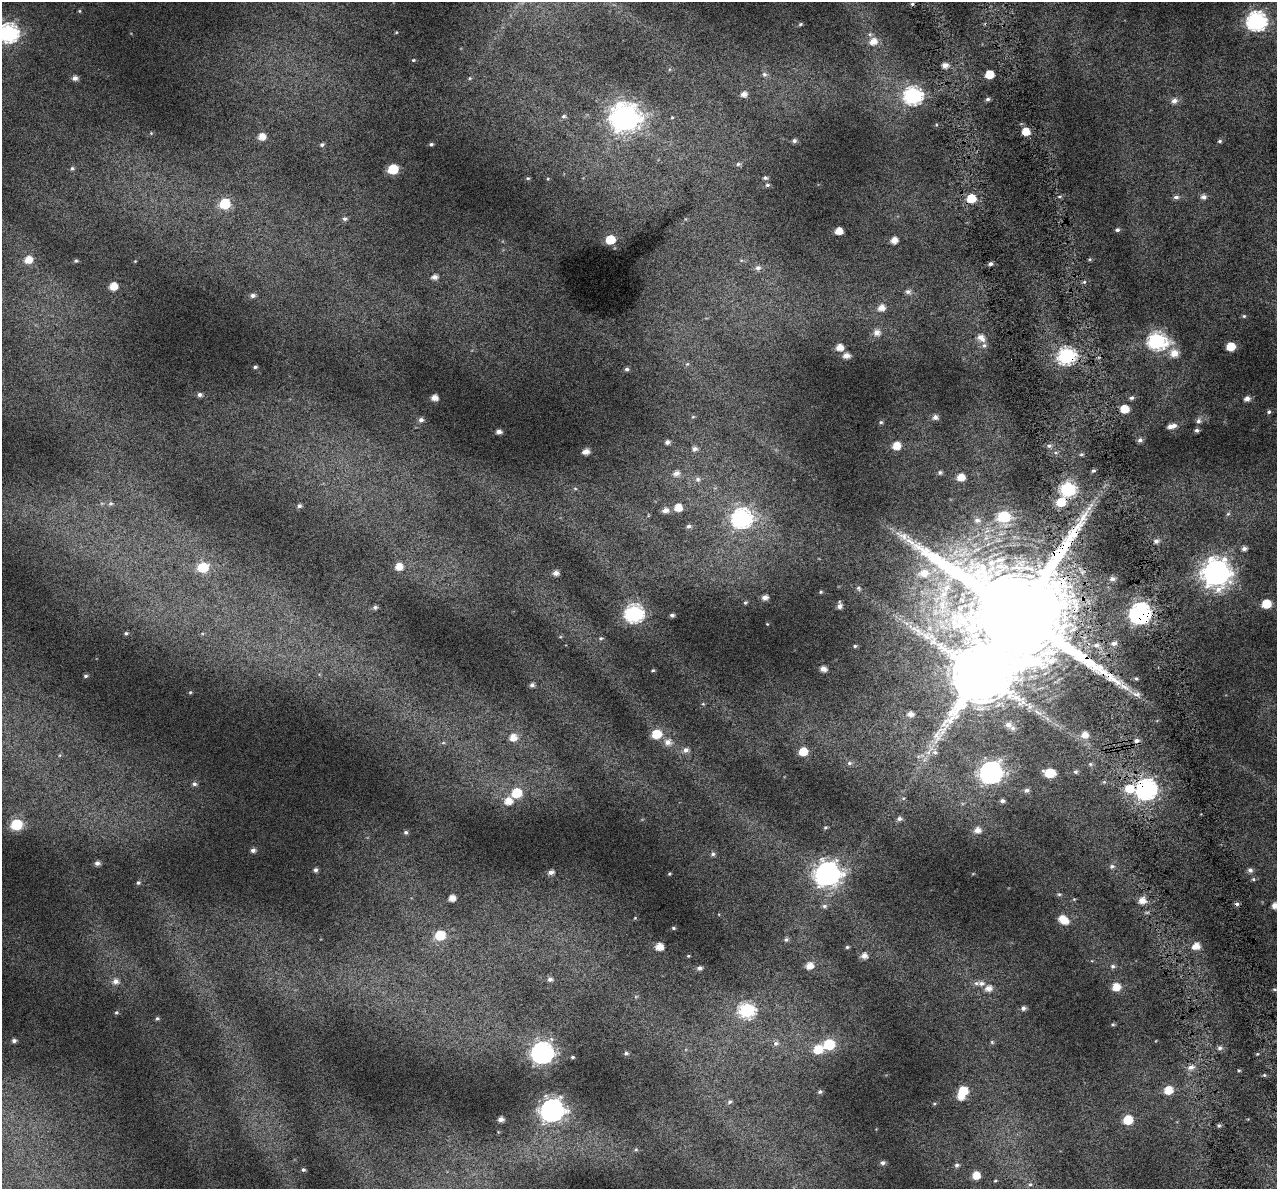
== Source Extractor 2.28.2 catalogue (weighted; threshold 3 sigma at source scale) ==
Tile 6 of 4 x 4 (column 2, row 2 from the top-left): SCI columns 1312-2586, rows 2484-3670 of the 5172 x 4917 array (HDU 1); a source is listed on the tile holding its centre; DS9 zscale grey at full resolution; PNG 1279 x 1191 px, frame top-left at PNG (2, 2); no overlay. Shown black and unused: <1% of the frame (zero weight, under 4 of 7 exposures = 2% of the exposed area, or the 3 px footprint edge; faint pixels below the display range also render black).
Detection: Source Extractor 2.28.2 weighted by HDU 2 'WHT'; one run over the whole footprint, this tile lists its part. Background 0.0718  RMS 0.046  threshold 0.19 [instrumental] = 3 sigma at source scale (4.09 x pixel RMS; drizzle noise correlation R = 1.36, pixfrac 0.8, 0.0396/0.0396 arcsec/px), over >= 5 px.
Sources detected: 248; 1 too faint to see at this stretch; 1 inside a brighter object's white glare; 2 cosmic-ray / hot-pixel residue — not listed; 4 inside a brighter listed object's ellipse — not listed separately; the other 240 listed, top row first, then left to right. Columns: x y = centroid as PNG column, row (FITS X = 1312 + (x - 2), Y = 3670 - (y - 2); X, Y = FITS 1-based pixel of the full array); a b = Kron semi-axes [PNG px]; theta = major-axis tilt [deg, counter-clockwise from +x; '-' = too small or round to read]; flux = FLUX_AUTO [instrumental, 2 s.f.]
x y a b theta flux
79 11 5 4 - 4.5
1257 21 9 8 - 1500
800 24 6 4 22 6.1
396 32 3 3 - 3.7
9 33 9 8 - 1300
873 41 10 9 - 48
413 60 4 3 - 3.9
945 65 7 6 - 26
764 74 7 6 - 13
989 74 6 6 - 84
75 78 7 6 - 19
470 78 5 5 - 5.4
744 94 6 6 - 24
913 95 9 8 - 1200
988 99 6 4 4 10
1174 101 7 6 - 21
564 116 6 5 - 9.1
672 117 4 4 - 4.5
625 118 11 10 - 5000
1026 131 6 6 - 65
151 133 4 4 - 3.6
262 136 7 6 - 42
794 140 5 4 - 10
1220 141 6 4 16 7.6
431 144 4 4 - 7.2
322 145 6 5 - 8.4
738 164 7 5 6 9.2
72 168 6 6 - 8.4
393 169 7 6 - 190
528 178 5 4 - 6.2
765 178 5 5 - 9.1
767 185 6 4 14 7.8
1176 197 8 5 2 14
1204 197 7 6 - 18
971 198 7 7 - 97
225 204 7 7 - 210
345 219 6 5 - 9.7
1117 230 5 4 - 9.9
839 231 6 5 - 52
610 240 6 6 - 120
894 240 6 5 - 39
1090 259 5 4 - 5.6
28 260 8 7 - 57
741 260 6 3 -18 5.2
76 261 5 4 - 6.7
135 261 3 3 - 3.2
990 264 5 4 - 10
758 268 8 7 - 19
434 277 7 5 6 22
1084 282 5 4 - 6.8
113 286 6 6 - 61
908 292 8 7 - 15
252 295 6 5 - 14
881 308 8 7 - 36
1244 316 5 5 - 6.2
877 332 8 7 - 30
981 338 11 8 -41 34
1157 341 9 8 - 1100
839 347 6 6 - 43
1231 347 6 6 - 94
1174 353 13 12 - 44
846 355 6 5 - 31
1067 356 8 8 - 980
687 364 5 4 - 5.8
255 367 4 3 - 7.2
627 369 6 5 - 11
200 394 5 5 - 13
434 398 5 5 - 32
1132 398 6 5 - 11
1247 399 6 5 - 21
1125 409 6 6 - 77
1269 412 6 5 - 8.1
693 417 6 4 2 4.3
935 417 6 6 - 20
421 420 6 5 - 15
1198 421 8 7 - 14
881 422 6 5 - 7
1170 426 7 5 13 27
1197 430 4 4 - 10
499 432 5 5 - 22
1140 440 6 6 - 13
667 442 5 4 - 13
896 446 7 6 - 62
1049 446 5 5 - 11
694 449 7 6 - 16
586 451 6 5 - 29
1081 454 6 4 20 7.3
1093 471 5 4 - 8.4
940 472 7 6 - 9.3
676 473 8 7 - 24
961 477 7 6 - 52
698 479 8 7 - 14
575 488 6 4 -2 5.2
1068 489 7 7 - 710
1061 502 9 7 38 99
111 503 6 6 - 9.7
299 506 6 5 - 11
678 507 7 7 - 57
665 510 8 6 4 26
1228 514 6 5 - 7.4
1004 517 8 7 - 290
742 518 9 9 - 1300
977 520 8 7 - 18
689 526 7 5 21 13
1156 541 6 6 - 15
1244 549 5 5 - 15
203 567 8 7 - 140
399 567 8 7 - 45
556 573 6 5 - 22
924 573 17 12 10 83
1216 573 10 10 - 4900
1112 579 7 6 - 14
858 588 7 5 -36 8.1
946 588 15 9 45 61
821 592 4 3 - 4.6
765 597 5 4 - 22
745 603 5 4 - 5.1
1266 604 6 6 - 100
839 606 6 4 83 18
375 607 6 5 - 10
634 613 9 8 - 1100
1140 613 9 8 - 2100
1017 614 30 24 -16 160000
672 615 4 3 - 10
906 623 7 4 -18 11
767 624 3 3 - 2.6
126 633 5 4 - 6.4
560 637 5 3 - 3.8
601 638 6 4 -17 6.7
1114 643 8 6 21 19
1096 645 8 6 1 18
855 646 5 4 - 6.1
823 669 5 4 - 29
653 670 4 4 - 4.6
85 676 5 4 - 7.2
1136 678 5 4 - 6
532 685 5 4 - 14
190 692 5 4 - 4.8
1136 694 14 6 -14 21
703 704 5 3 - 4.2
910 714 8 6 -6 27
1008 725 8 7 - 21
656 734 8 7 - 110
1085 735 7 7 - 39
513 737 8 7 - 50
1137 741 7 5 5 14
668 742 10 9 - 34
443 743 6 4 18 6.5
686 750 8 7 - 20
803 751 7 7 - 74
935 752 8 7 - 19
925 759 7 4 71 12
849 763 7 6 - 11
1090 764 7 5 -1 8.5
991 772 9 9 - 2300
1076 772 6 5 - 8.7
1050 773 8 6 -5 130
194 784 6 6 - 13
1129 789 10 9 - 93
1146 789 9 9 - 1700
1027 790 6 6 - 12
516 793 7 7 - 150
903 798 6 4 -17 5.6
508 801 8 7 - 51
1002 801 5 4 - 11
899 819 7 5 0 14
16 825 7 6 - 310
825 827 5 4 - 6.1
977 830 8 7 - 32
406 832 5 5 - 9.9
253 850 5 5 - 16
713 854 6 6 - 10
97 863 5 5 - 18
1112 866 8 6 11 13
316 870 6 5 - 11
1250 870 6 6 - 14
551 872 5 4 - 17
827 873 10 10 - 3400
669 874 4 3 - 4.4
1253 879 6 5 - 6.6
138 883 5 5 - 7.5
1059 894 5 5 - 6
452 898 5 5 - 38
1142 900 8 7 - 41
1275 905 6 5 - 34
824 906 7 6 - 12
635 918 4 4 - 3.9
1063 920 10 6 -35 73
673 928 4 3 - 5.8
440 935 7 6 - 160
786 940 6 5 - 10
1196 946 8 7 - 44
659 947 6 5 - 50
847 947 5 4 - 6.3
688 956 4 4 - 3.9
864 956 7 6 - 27
809 966 8 7 - 43
1113 966 6 6 - 10
699 968 6 5 - 13
550 979 7 6 - 16
116 981 8 7 - 24
981 983 11 7 -2 26
1116 987 7 7 - 58
988 988 8 7 - 31
1275 989 7 3 -8 6.3
636 996 6 4 19 5.5
1023 1008 6 5 - 13
747 1010 8 8 - 700
116 1012 5 4 - 5.6
157 1018 4 4 - 7.1
1113 1024 5 4 - 5.7
14 1041 5 5 - 13
992 1042 5 5 - 6.2
776 1043 8 7 - 16
829 1044 7 6 - 270
1220 1048 6 6 - 13
818 1049 9 8 - 92
542 1053 9 9 - 2300
626 1053 5 5 - 9.4
1257 1054 5 3 - 4.8
573 1057 4 3 - 6.2
1191 1067 8 7 - 23
1239 1070 4 4 - 4.7
1264 1075 5 4 - 6
1168 1090 7 7 - 78
963 1091 7 6 - 120
820 1092 5 5 - 8.1
730 1102 7 5 44 10
934 1104 5 3 - 4.7
552 1110 10 9 - 3100
501 1119 5 4 - 21
1128 1120 7 6 - 110
1219 1125 5 4 - 7.8
636 1149 5 5 - 6.1
883 1163 7 6 - 13
957 1165 7 7 - 12
303 1170 5 4 - 8.7
976 1175 7 7 - 56
995 1181 5 4 - 4.7
1030 1184 6 5 - 8.6
Overlapping masked pixels (flux is a lower limit): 6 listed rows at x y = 1067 356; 1061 502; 1140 613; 1017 614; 1129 789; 1146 789
Isophote crosses this tile's border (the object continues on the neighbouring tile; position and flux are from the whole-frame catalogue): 2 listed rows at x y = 9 33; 1275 905